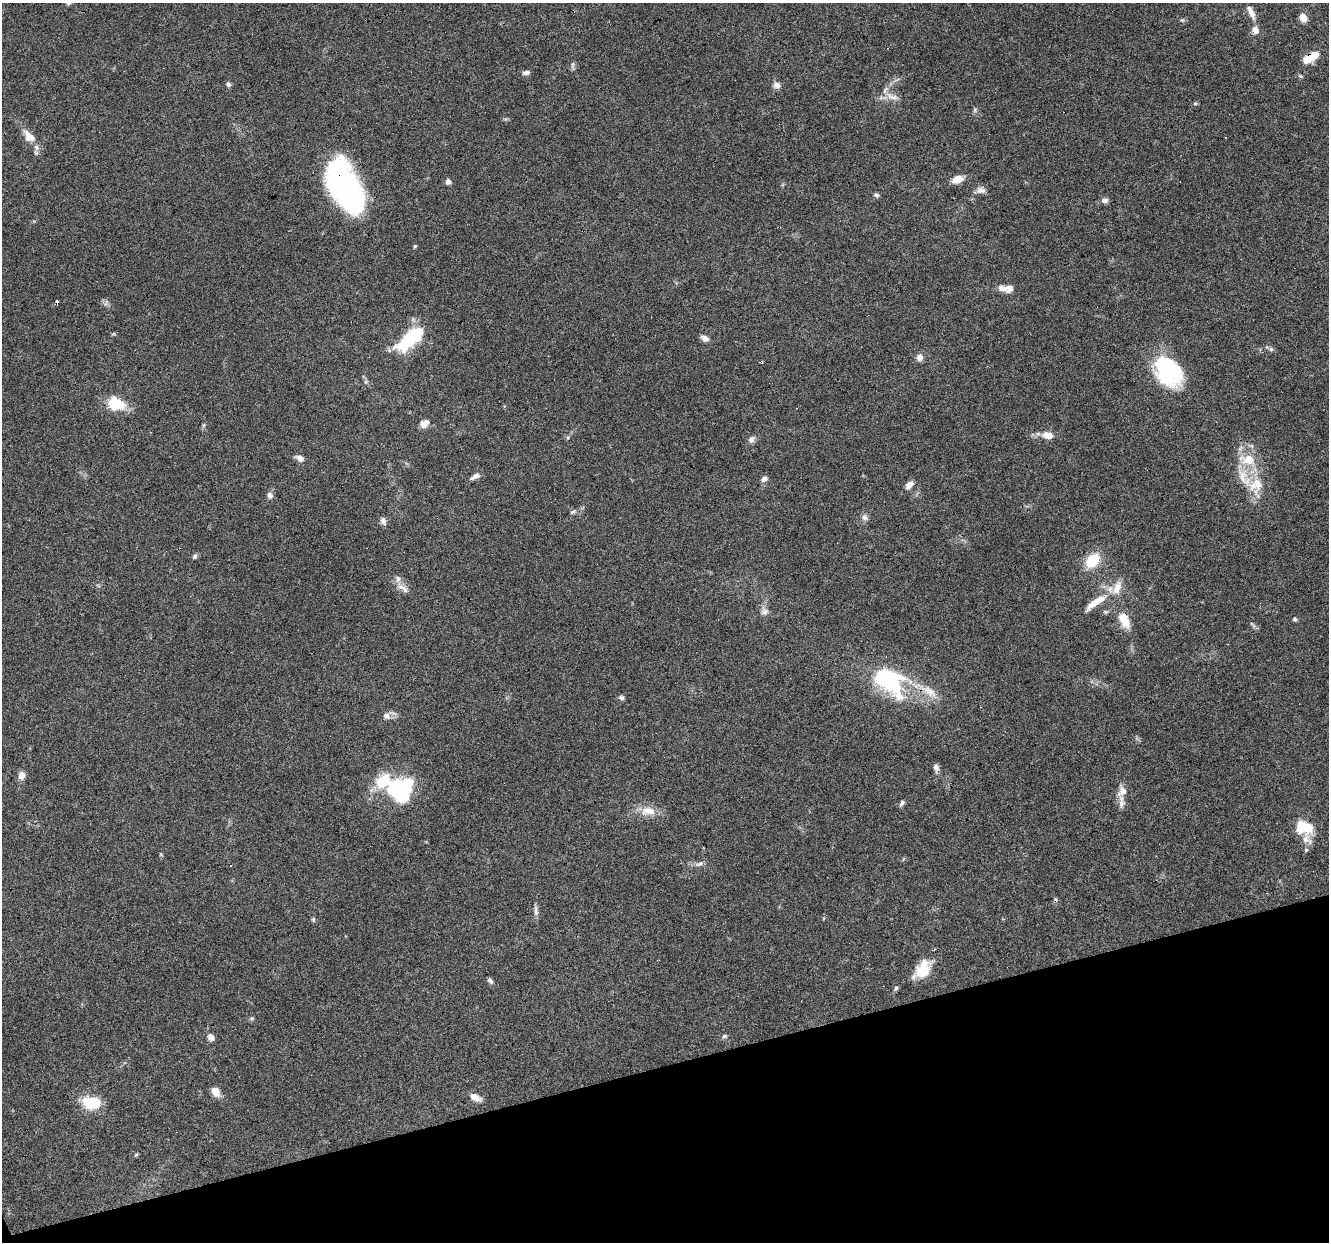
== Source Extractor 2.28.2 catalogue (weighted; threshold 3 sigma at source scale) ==
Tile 14 of 4 x 4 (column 2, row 4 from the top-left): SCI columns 1327-2653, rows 108-1347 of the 5306 x 5122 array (HDU 1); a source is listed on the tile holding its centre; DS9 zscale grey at full resolution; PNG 1331 x 1244 px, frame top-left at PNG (2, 3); no overlay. Shown black and unused: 14% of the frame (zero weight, under 3 of 6 exposures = <1% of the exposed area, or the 3 px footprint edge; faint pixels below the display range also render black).
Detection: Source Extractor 2.28.2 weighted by HDU 2 'WHT'; one run over the whole footprint, this tile lists its part. Background 0.0592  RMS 0.004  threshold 0.0164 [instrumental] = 3 sigma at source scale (4.09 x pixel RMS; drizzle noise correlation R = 1.36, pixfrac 0.8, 0.0396/0.0396 arcsec/px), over >= 5 px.
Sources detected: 93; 3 inside a brighter object's white glare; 5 cosmic-ray / hot-pixel residue — not listed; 8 inside a brighter listed object's ellipse — not listed separately; the other 77 listed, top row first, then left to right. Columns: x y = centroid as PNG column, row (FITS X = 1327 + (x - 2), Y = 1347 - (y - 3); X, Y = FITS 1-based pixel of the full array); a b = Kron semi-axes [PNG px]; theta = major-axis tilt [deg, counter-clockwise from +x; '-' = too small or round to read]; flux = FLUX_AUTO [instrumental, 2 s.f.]
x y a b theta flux
1251 12 20 6 -64 2.7
1303 18 8 6 -47 3.4
1182 20 6 4 31 0.52
1255 30 9 8 - 2.6
1310 58 18 8 31 7.5
573 65 11 4 85 0.8
526 73 8 5 11 1.3
228 84 7 5 -62 0.86
777 85 9 8 - 1.8
885 90 13 5 59 1.9
892 97 16 5 -11 2.2
975 110 6 4 -73 0.59
29 136 22 11 -50 4.8
957 179 13 8 18 3.9
448 182 5 5 - 1.7
981 190 14 8 -10 1.8
349 191 53 22 -65 91
876 195 6 5 - 0.81
1105 200 9 7 6 1.3
415 246 4 4 - 0.46
1002 288 13 7 -21 2.6
106 303 10 3 79 0.65
705 338 10 6 -26 1.9
408 339 31 14 47 22
1271 349 6 6 - 0.78
919 357 9 8 - 2
762 361 4 3 - 0.36
1168 371 35 25 -54 34
115 404 18 13 -16 12
424 423 12 8 42 2.4
204 425 7 4 71 0.57
1048 435 12 8 -11 4.3
751 439 10 8 65 1.4
300 458 10 7 -33 1.9
475 476 12 6 27 1.7
1244 477 36 14 -60 9.9
764 479 8 6 29 1.5
909 485 9 6 48 2.7
270 495 9 7 -65 1.4
572 512 8 4 26 0.69
864 517 9 7 -42 1.3
383 521 11 7 -69 1.4
195 556 8 5 57 0.83
1092 560 15 10 49 12
398 579 9 7 86 1.7
405 590 11 7 -61 1.9
1095 603 35 9 36 6.7
764 611 11 9 -48 1.9
1105 612 7 5 -8 0.65
1295 619 6 5 - 0.62
1124 620 18 9 -64 7.5
1252 624 12 4 -45 0.8
890 681 28 18 -38 48
930 692 24 11 -41 6
621 698 7 6 - 0.87
386 716 9 8 - 2
936 767 9 7 -70 1.5
21 775 8 7 - 2.6
1122 791 15 11 69 3.2
400 792 28 18 -54 35
902 803 9 5 53 0.86
648 811 21 11 -3 5.3
1304 827 22 14 -10 9.6
1306 850 6 5 - 0.55
699 864 13 6 20 1.5
536 911 16 5 -86 1.4
313 920 6 4 -83 0.57
922 970 19 12 55 11
490 981 8 5 -38 0.95
896 988 7 5 73 0.71
252 1018 6 5 - 0.57
724 1036 7 5 2 0.76
211 1037 10 6 -55 2
216 1092 12 8 -64 3.2
475 1097 12 7 -29 3.4
92 1103 20 14 -8 12
136 1155 6 3 20 0.4
Overlapping masked pixels (flux is a lower limit): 3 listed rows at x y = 1310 58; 349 191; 930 692